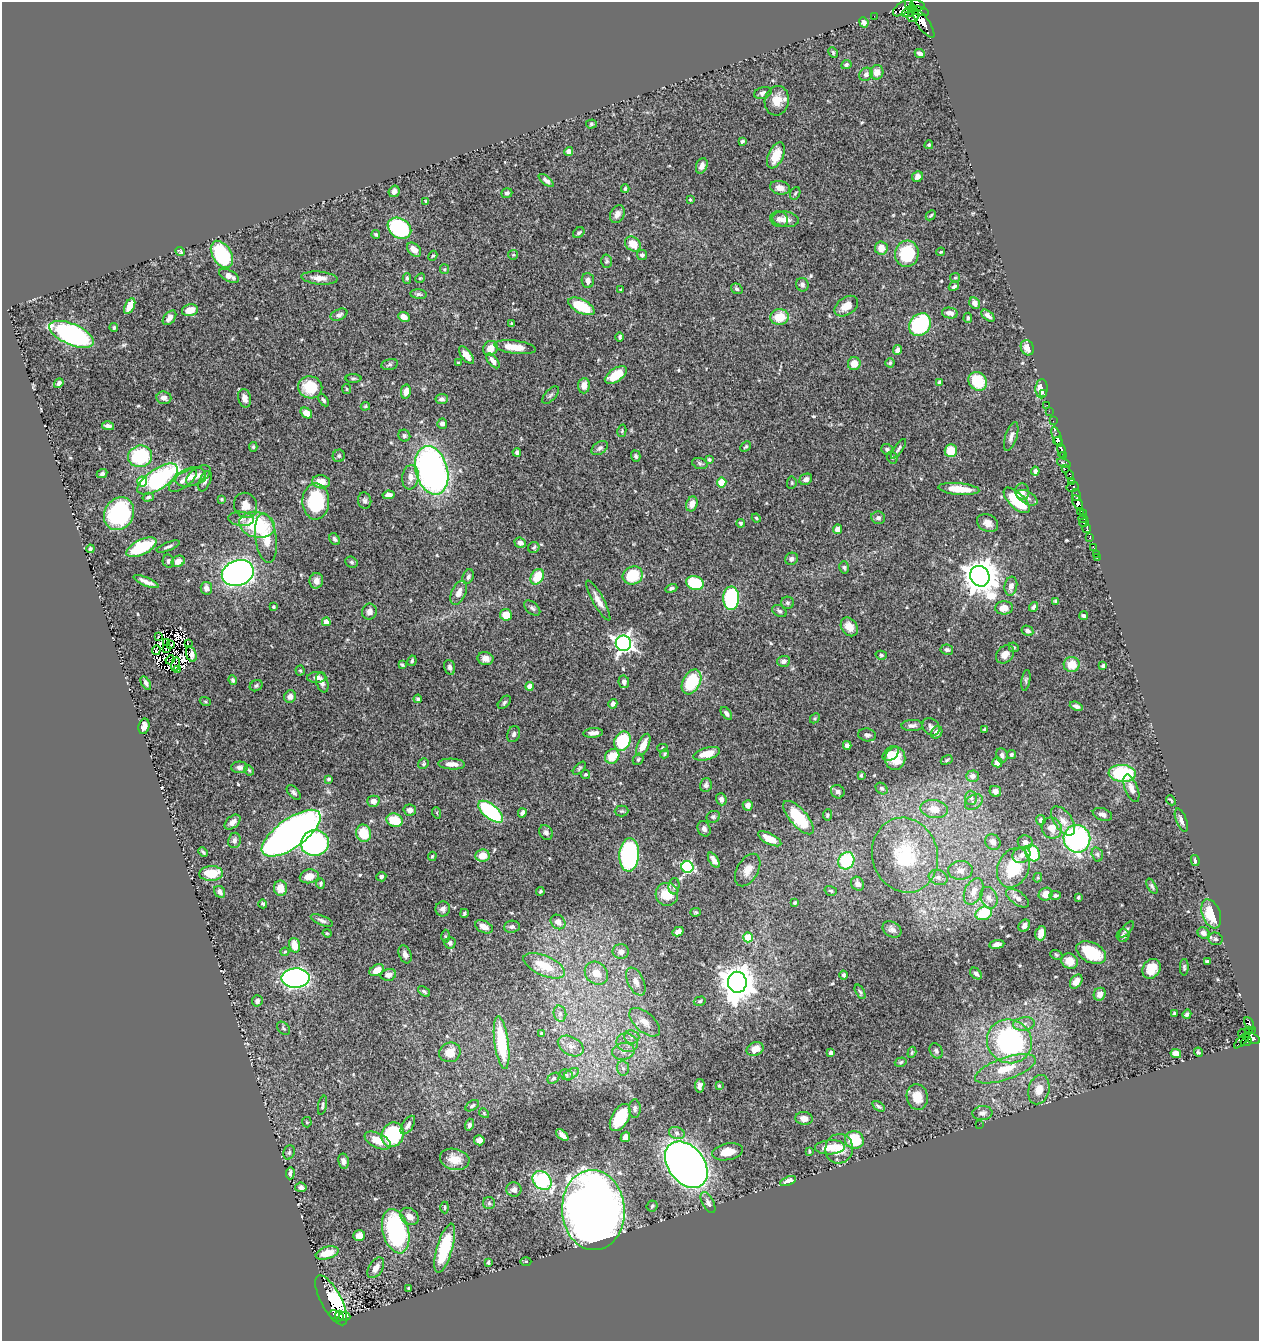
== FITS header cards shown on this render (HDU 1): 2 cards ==
NAXIS1  =                 1257
NAXIS2  =                 1339

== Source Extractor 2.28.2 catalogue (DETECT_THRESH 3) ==
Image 1257 x 1339 px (HDU 1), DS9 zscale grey, 1 PNG px = 1 image px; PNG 1261 x 1343 px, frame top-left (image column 1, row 1339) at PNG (2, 2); each listed source drawn as its Kron ellipse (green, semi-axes under 4 px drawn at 4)
Background 0.579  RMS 0.016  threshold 0.0486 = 3 sigma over >= 5 px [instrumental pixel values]
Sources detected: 548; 7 with non-positive FLUX_AUTO (blend fragments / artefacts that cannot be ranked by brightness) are neither listed nor drawn; of the other 541, the 500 brightest by FLUX_AUTO listed and drawn (41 fainter detections omitted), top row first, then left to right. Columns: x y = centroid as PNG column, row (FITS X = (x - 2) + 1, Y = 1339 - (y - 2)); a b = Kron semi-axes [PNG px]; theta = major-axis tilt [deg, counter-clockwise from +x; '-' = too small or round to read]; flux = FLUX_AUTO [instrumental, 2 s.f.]
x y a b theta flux
917 5 7 5 -15 300
910 6 7 4 -64 320
903 8 11 6 36 230
918 11 10 4 -13 260
908 12 6 4 21 180
874 16 2 2 - 3.1
913 16 6 5 - 290
864 22 5 4 - 3.6
923 23 17 6 -55 910
833 53 6 3 -64 1.5
920 53 5 4 - 3.8
846 65 5 4 - 1.9
877 72 7 6 - 8.3
866 74 7 6 - 4.2
763 93 9 5 15 4.1
777 101 15 12 77 15
591 124 5 4 - 1.6
742 141 4 3 - 1.7
929 145 4 4 - 1.5
569 152 4 4 - 5.6
776 155 14 7 66 19
702 166 8 5 69 5.8
917 177 6 5 - 5.6
546 181 9 4 -39 3.6
780 188 10 6 -12 7.2
625 189 4 3 - 1.6
394 191 6 5 - 5.4
507 193 5 4 - 2.9
795 193 7 5 67 1.7
690 200 4 3 - 1.2
426 201 4 3 - 1.3
617 214 9 7 62 5.2
931 215 6 3 44 1.4
779 219 9 8 - 5
785 219 13 7 -7 8.7
399 228 12 9 -33 110
579 233 6 4 34 2
376 234 4 4 - 1.7
633 244 8 6 -37 18
881 248 6 6 - 12
414 250 8 5 -43 8.8
180 251 5 3 - 1.5
941 252 4 3 - 1.2
222 254 15 9 -58 89
907 254 13 12 - 53
513 255 5 4 - 1.3
642 255 5 5 - 2.9
433 256 5 4 - 1.4
607 261 6 5 - 1.9
444 269 5 4 - 1.3
229 276 11 5 -27 6.5
319 278 18 6 -5 8.8
407 278 5 4 - 2.2
420 278 5 4 - 1.4
955 278 5 4 - 1.3
588 280 7 6 - 4.9
802 285 7 6 - 3
954 286 5 3 - 2.4
737 289 6 5 - 2.1
621 290 4 4 - 1.5
419 294 8 4 -5 2.4
975 303 6 5 - 5.3
130 306 8 4 63 12
581 306 14 7 -27 49
846 306 13 8 36 14
190 310 8 6 12 14
950 313 8 5 -11 5.8
339 315 9 5 23 3
988 316 8 4 -39 4.6
404 317 6 4 -26 8.4
779 317 9 8 - 24
169 318 8 5 50 6.4
968 318 5 3 - 1.9
512 324 4 3 - 1.4
920 325 12 10 49 120
114 327 4 4 - 1.9
72 334 24 10 -23 240
620 337 4 3 - 2
515 347 21 6 -7 19
490 348 8 7 - 10
1027 348 8 6 -65 10
897 350 5 4 - 4.5
466 355 10 5 -52 9.1
493 361 9 4 -52 5.6
458 363 3 3 - 1.2
890 363 4 4 - 1.6
389 364 8 5 14 2.2
854 364 6 6 - 12
616 375 12 6 33 29
353 378 8 4 1 1.7
978 381 10 8 -46 42
939 382 4 3 - 3.2
59 383 5 4 - 3.6
584 386 8 5 86 8.7
310 387 12 11 - 34
347 389 5 4 - 1.3
1042 389 9 6 87 14
406 392 7 5 79 11
1044 394 3 2 - 8.6
550 395 11 5 48 2.7
164 398 7 6 - 5.3
245 398 9 6 -77 5.2
442 399 6 5 - 3.4
323 400 7 4 -57 2.2
1047 405 2 2 - 3.3
365 406 5 4 - 1.3
1049 411 2 2 - 9.4
306 413 6 4 -36 10
1053 421 2 2 - 12
442 424 5 5 - 4.1
108 426 6 4 -13 3.9
622 431 6 4 76 1.3
404 436 6 5 - 2.4
1011 436 15 5 72 5.1
1057 437 11 4 -71 180
1058 441 4 4 - 210
253 447 5 4 - 1.5
746 447 6 3 44 1.5
600 448 9 6 33 3.6
887 449 6 5 - 2.6
898 449 12 4 55 2.6
951 450 6 6 - 24
1061 450 7 4 -81 370
517 452 4 3 - 3.2
140 456 12 10 18 70
339 456 6 6 - 2.3
636 456 6 4 -73 2.2
1064 456 3 3 - 85
892 457 6 5 - 1.9
709 459 4 3 - 1.7
700 463 8 5 -19 2.4
1064 463 7 3 -20 120
1065 469 4 2 - 14
432 470 25 16 -74 390
1035 471 4 4 - 3.5
102 474 5 4 - 2.6
198 475 14 7 35 6.6
1070 475 5 3 - 86
191 477 15 9 16 9.5
410 477 12 8 83 11
158 479 23 10 34 150
806 479 6 5 - 4.5
142 481 5 5 - 39
183 481 16 7 36 6.4
205 481 11 5 65 4
1072 481 3 2 - 12
321 482 9 6 -7 14
722 482 5 4 - 21
792 483 6 4 85 1.4
1073 487 6 5 - 63
959 489 20 6 -5 25
1022 492 8 7 - 4.9
388 495 6 4 8 5.5
1076 495 6 3 -78 90
148 497 6 3 16 1.6
1027 498 11 6 -29 4.3
222 499 3 2 - 1.2
1017 500 16 7 -44 54
316 501 18 13 -89 75
365 501 8 6 -76 3
1078 503 8 4 -63 530
692 504 7 5 72 8.4
246 505 13 11 -63 12
1080 511 4 2 - 28
119 514 17 14 60 110
1083 514 2 2 - 10
756 518 4 4 - 1.3
878 518 7 6 - 3.6
1083 518 4 3 - 260
241 519 13 7 -6 5.1
741 523 4 4 - 2
988 523 11 8 -28 8.4
1084 523 5 2 - 9
257 525 18 12 -12 71
1087 528 5 3 - 200
837 529 5 4 - 5.7
266 538 25 10 -82 24
1090 538 3 3 - 46
335 539 6 4 -55 2.7
520 543 6 5 - 5
168 546 12 3 22 2.7
142 547 16 7 26 57
534 547 6 5 - 2.1
1094 548 3 2 - 2.2
90 549 4 3 - 2.1
1096 554 2 2 - 9.2
1097 557 3 2 - 10
792 559 6 6 - 3.7
168 561 7 5 -77 2.8
178 561 7 5 28 9.1
351 562 6 5 - 2
844 567 6 4 -75 1.9
238 573 16 12 20 490
633 575 10 8 25 46
980 576 11 9 -56 2300
468 577 8 5 67 3
537 577 8 6 58 26
316 581 8 7 - 7
146 582 13 3 -23 6
695 583 9 7 -17 55
1011 586 9 6 80 6.2
206 588 6 5 - 4.8
671 588 6 4 20 2.1
459 593 12 7 66 7.7
731 598 12 8 89 140
598 601 22 5 -61 8.8
1056 601 4 3 - 1.8
787 603 6 6 - 2.3
273 607 4 3 - 1.4
1034 607 5 4 - 2.8
532 608 9 6 -41 3.2
1004 608 9 6 2 12
779 611 8 5 -32 2.5
369 612 8 7 - 5.7
506 615 6 6 - 16
1084 616 4 4 - 2.2
326 622 4 4 - 12
849 627 10 7 -54 12
1027 631 6 5 - 3.3
159 636 4 2 - 4.5
166 642 3 3 - 2.7
188 643 3 2 - 1.2
623 643 8 7 - 470
171 644 4 2 - 1.7
1014 647 5 4 - 1.4
166 648 2 2 - 1.5
156 650 5 2 - 1.2
947 650 6 5 - 2.7
191 654 8 5 -71 3.5
1005 654 10 8 47 8.7
881 655 5 4 - 1.8
485 658 8 6 -11 6
170 660 5 2 - 1.9
412 661 5 4 - 2
784 661 6 5 - 4
176 664 7 2 81 1.2
1072 664 8 7 - 18
402 665 4 3 - 1.6
1103 666 4 4 - 2.1
450 667 7 5 -74 3.7
177 670 4 2 - 1.3
300 670 5 4 - 1.3
317 677 9 5 2 5
233 680 5 4 - 2.1
1026 680 10 4 80 2
624 682 6 5 - 3.8
692 682 13 8 62 51
146 683 7 4 -58 3.2
322 683 10 6 -74 4.9
256 686 6 5 - 2.2
529 686 4 4 - 11
290 697 6 6 - 5.3
418 699 4 3 - 1.8
205 701 5 3 - 1.2
504 702 8 5 46 2.4
613 704 5 4 - 3.1
1076 706 6 3 -20 3.7
726 713 7 4 -51 3.1
815 718 5 4 - 1.5
912 725 10 5 2 4.5
144 726 8 5 78 5.8
931 727 9 7 -46 4.2
985 729 4 4 - 2.2
937 732 6 5 - 6.1
593 733 10 4 5 4.5
514 734 8 6 68 3.1
867 735 9 6 -10 3.9
622 741 10 8 66 71
643 745 12 5 66 13
847 745 4 4 - 4.2
662 748 5 4 - 1.8
664 754 5 4 - 1.8
707 754 13 6 16 16
891 754 9 6 38 10
1011 754 4 4 - 2
1002 755 7 5 -82 4.3
612 756 8 6 49 23
895 758 11 10 - 21
638 759 6 5 - 1.9
947 760 6 4 29 1.6
997 762 5 5 - 9.2
423 764 5 5 - 1.9
452 764 13 5 -3 7.3
239 767 8 6 0 3.5
579 768 8 4 45 1.7
249 770 5 3 - 1.4
1122 773 13 8 -4 87
585 774 4 4 - 1.4
861 775 3 3 - 1.4
973 776 6 5 - 5.9
329 779 4 3 - 2
706 785 7 5 75 3.5
882 788 6 5 - 2.3
1131 788 14 6 -68 6.6
995 791 6 5 - 5.9
838 792 7 6 - 3.8
294 793 9 5 -49 2.9
971 798 7 6 - 3
721 799 6 5 - 4.7
1171 800 5 3 - 1.3
373 801 6 5 - 6.3
974 802 9 7 33 5
748 805 5 5 - 5.7
934 809 14 9 -9 15
410 810 6 5 - 5
622 811 7 5 1 1.9
491 812 15 7 -39 110
437 813 6 3 -72 1.2
522 813 4 4 - 3.2
1102 814 10 6 -20 5.1
827 815 6 4 81 1.9
713 817 7 5 27 2.3
799 818 21 8 -49 54
394 820 8 6 -17 27
1041 820 5 4 - 3.5
1181 820 12 5 -69 4.8
1063 821 16 9 -55 11
233 822 9 6 41 5.6
1052 828 11 10 - 11
704 829 8 6 -67 4.3
291 833 35 14 36 780
363 833 8 7 - 26
546 833 8 6 -58 3.8
770 839 13 5 -27 16
1077 839 14 13 - 200
234 840 8 6 83 3.5
993 842 8 7 - 6.9
1025 842 7 7 - 5
315 843 14 12 14 230
203 852 5 3 - 1.9
1032 853 9 6 -60 47
1097 854 7 5 -74 2.4
482 855 7 6 - 16
629 855 17 10 87 160
905 855 38 32 -74 81
1021 855 9 7 27 6.2
432 856 5 3 - 1.3
714 860 8 4 -57 5.8
846 861 9 7 56 67
1195 861 6 4 -79 2.1
687 867 6 6 - 140
1013 868 20 15 67 48
748 870 18 10 60 11
960 870 12 9 2 9.6
211 873 12 7 2 25
309 876 9 7 12 11
381 877 5 4 - 2.7
938 877 10 7 -21 5.1
1038 878 5 4 - 1.3
321 883 5 4 - 2.3
858 884 7 6 - 5.2
674 886 8 5 85 3.2
1152 886 8 4 -61 2
281 888 8 6 -80 14
540 891 4 3 - 1.3
831 891 6 4 -16 1.9
974 891 14 9 65 12
220 892 6 5 - 4.3
667 894 11 11 - 23
1046 894 7 6 - 9.3
1055 896 5 4 - 2.5
1078 897 3 3 - 1.8
989 898 11 8 -70 7
1018 898 13 6 -35 6.6
794 903 3 3 - 1.4
263 904 4 3 - 1.8
443 909 7 7 - 4.1
696 912 5 4 - 1.4
464 913 4 3 - 1.6
984 913 8 6 21 44
1211 914 15 9 -69 31
322 920 12 4 -22 3.6
558 922 8 6 -41 7.7
1024 926 6 5 - 4.3
484 927 9 6 -26 8.4
512 927 8 6 5 3.4
892 929 10 7 -33 4.7
1126 930 10 4 48 2.2
678 932 6 4 29 4.6
327 933 4 3 - 1.3
1041 933 7 5 74 9.1
1203 933 6 5 - 5
1123 935 6 6 - 3.6
445 936 6 4 -89 1.6
748 937 5 4 - 32
1216 939 7 6 - 2.4
450 943 5 5 - 3.5
997 944 7 4 9 4.2
294 945 7 5 -74 15
285 952 4 3 - 1.2
621 952 8 7 - 7
1091 952 16 10 -26 44
405 954 9 6 -68 5.6
1056 955 6 4 -22 1.5
1069 961 8 7 - 12
1207 961 4 3 - 2
544 966 22 10 -23 30
1184 967 8 4 -90 1.8
1151 969 10 8 54 16
377 970 8 5 31 11
596 973 12 10 -44 15
976 973 7 4 -43 3.1
388 975 8 6 15 6.3
844 975 4 3 - 2.2
296 978 14 9 1 320
636 981 15 8 -65 8.8
1076 981 8 5 55 6.7
737 982 10 9 - 2300
424 991 7 4 -38 2.1
860 992 8 4 -59 2.1
1100 994 6 5 - 6.7
257 1001 6 5 - 3
700 1001 6 4 17 1.8
1174 1013 4 3 - 1.3
560 1014 8 6 -75 3.5
1187 1014 5 3 - 2.7
645 1022 18 9 -41 13
1249 1023 7 3 -65 100
1024 1024 11 6 9 6
283 1028 7 5 -48 1.9
1249 1030 4 3 - 24
1252 1030 3 2 - 19
542 1033 4 4 - 1.4
1242 1033 4 3 - 20
632 1037 7 6 - 4.4
1251 1038 9 5 -22 360
1242 1040 10 3 45 80
1009 1041 23 21 -34 210
1246 1042 6 3 28 85
502 1043 27 7 -82 66
627 1043 11 9 -20 8.1
571 1046 14 9 -29 9.2
755 1049 9 6 25 9.9
623 1051 11 8 10 8.1
936 1051 8 6 -61 2.7
450 1052 11 9 23 16
912 1052 6 4 73 1.6
1198 1052 5 4 - 1.8
830 1053 4 3 - 3.1
1176 1053 5 4 - 9.1
901 1062 6 4 17 1.7
623 1068 7 6 - 4.1
1005 1069 32 11 19 30
571 1074 8 5 31 3.3
566 1075 7 5 -26 2.1
554 1078 6 5 - 2
700 1086 7 4 81 4.5
719 1086 4 3 - 1.3
1039 1090 15 10 75 14
917 1097 13 10 -81 17
323 1105 10 3 78 2.1
472 1106 7 4 34 2.2
878 1106 7 4 -35 2.5
635 1109 9 6 -90 3.5
484 1113 5 4 - 1.5
982 1113 10 7 4 4.5
620 1118 15 8 60 52
804 1118 8 6 -7 7.6
307 1122 5 5 - 1.2
979 1124 2 2 - 16
408 1125 10 5 57 4.2
469 1125 6 4 75 3.2
677 1133 8 6 -18 3.8
393 1135 12 11 - 83
562 1135 7 4 -41 5.9
625 1137 5 4 - 6.4
378 1140 14 7 -27 18
479 1140 5 5 - 6.3
854 1140 9 9 - 43
830 1147 15 7 3 15
839 1149 15 14 - 20
809 1151 4 2 - 1.2
289 1152 7 5 69 2.1
728 1152 15 8 11 16
455 1159 15 10 -14 15
343 1161 7 5 -80 4
686 1165 26 18 -51 920
290 1173 6 4 87 3.2
542 1180 10 8 -44 140
788 1181 8 4 21 6.2
301 1187 6 5 - 3.9
514 1190 7 7 - 5.7
489 1203 6 6 - 2.1
708 1203 11 5 -62 5
652 1206 5 5 - 1.8
445 1207 6 4 -90 1.5
593 1210 40 31 -86 1500
409 1216 10 8 -37 7.7
396 1231 23 13 -76 160
359 1236 6 5 - 7.3
445 1248 25 7 74 59
327 1253 12 6 15 18
526 1261 5 3 - 1.2
488 1262 4 3 - 1.8
376 1268 11 7 58 7.4
409 1288 4 3 - 1.4
331 1300 28 10 -62 200
335 1314 5 3 - 160
339 1316 5 4 - 160
345 1316 6 4 -5 28
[41 fainter detections neither listed nor drawn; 7 non-positive-flux detections neither listed nor drawn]